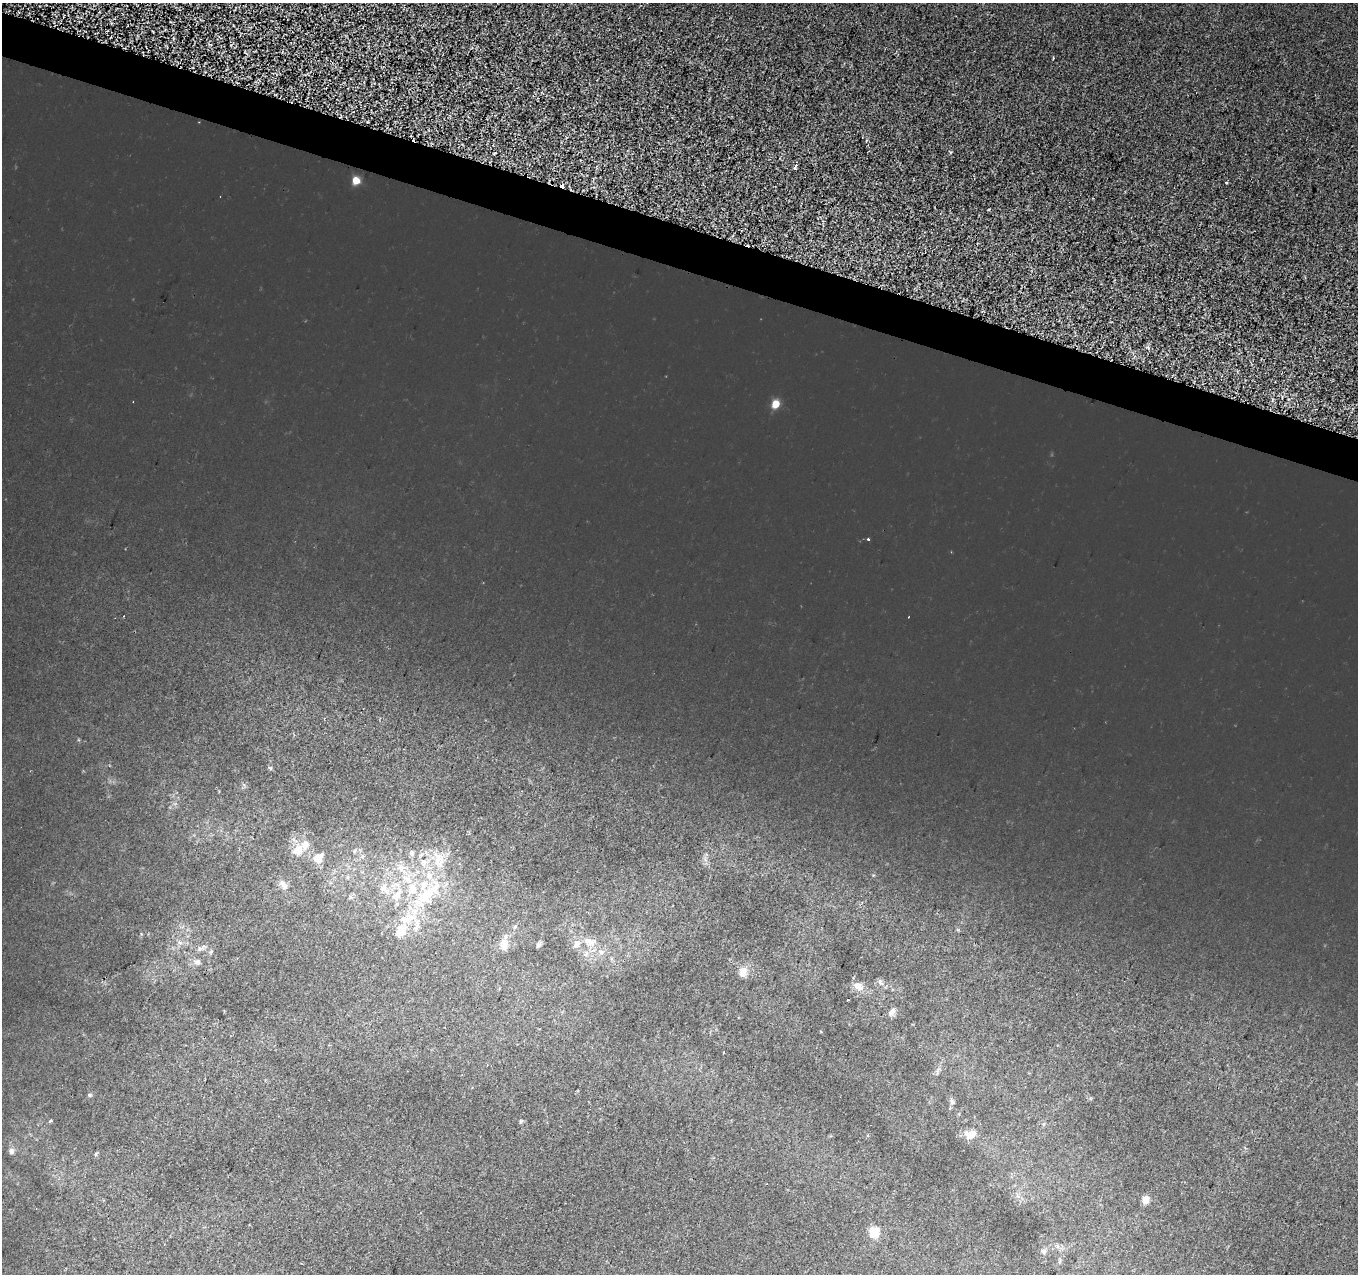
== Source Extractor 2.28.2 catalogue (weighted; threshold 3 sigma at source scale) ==
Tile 11 of 4 x 4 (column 3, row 3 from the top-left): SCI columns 2726-4081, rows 1555-2826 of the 5442 x 5593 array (HDU 1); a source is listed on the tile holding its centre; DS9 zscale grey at full resolution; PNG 1360 x 1276 px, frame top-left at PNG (2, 3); no overlay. Shown black and unused: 3% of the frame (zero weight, under 2 of 3 exposures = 1% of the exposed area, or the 3 px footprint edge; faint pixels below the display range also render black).
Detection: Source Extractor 2.28.2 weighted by HDU 2 'WHT'; one run over the whole footprint, this tile lists its part. Background 8.55e-04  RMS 0.0049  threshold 0.0223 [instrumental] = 3 sigma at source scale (4.5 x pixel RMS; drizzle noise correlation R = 1.50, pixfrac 1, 0.0396/0.0396 arcsec/px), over >= 5 px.
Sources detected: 40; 3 cosmic-ray / hot-pixel residue — not listed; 3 inside a brighter listed object's ellipse — not listed separately; the other 34 listed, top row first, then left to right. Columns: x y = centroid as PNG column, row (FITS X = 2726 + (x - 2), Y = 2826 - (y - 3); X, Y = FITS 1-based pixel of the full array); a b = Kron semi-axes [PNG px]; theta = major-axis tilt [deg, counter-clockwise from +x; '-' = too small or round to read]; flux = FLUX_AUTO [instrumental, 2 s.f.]
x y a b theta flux
795 167 4 3 - 3.2
356 180 5 5 - 6.6
1226 182 3 3 - 0.98
776 404 5 5 - 9.1
868 539 3 2 - 1.4
298 851 12 11 - 5.1
412 853 7 6 - 1
318 858 14 11 40 4.3
441 862 23 8 -78 5
401 868 9 7 -67 2.6
285 886 10 7 -44 2.2
384 889 16 7 -31 3.4
412 889 13 11 89 6.1
398 895 10 8 69 3
427 895 23 15 54 15
411 918 15 9 27 5.8
401 930 16 13 78 7.3
589 941 18 7 -23 3.7
504 942 16 9 84 3.9
577 944 11 7 76 2.2
538 945 7 5 45 1
601 952 7 6 - 1.4
197 962 8 7 - 1.6
743 972 12 9 69 3.5
858 986 13 9 -29 3.8
848 1000 3 3 - 1
892 1012 11 7 42 1.9
952 1102 7 5 -62 1.1
51 1121 3 3 - 1.8
970 1135 15 10 25 4.4
11 1151 7 6 - 1.6
1145 1200 8 7 - 3.3
874 1232 5 5 - 25
1043 1252 7 5 -45 0.94
Unlisted compact peaks at least as high as the median listed source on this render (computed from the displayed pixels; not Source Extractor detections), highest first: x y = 950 152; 89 1095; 880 982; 521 1121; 1053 58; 270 768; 96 1154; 1090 1098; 873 875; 705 859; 958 930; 199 949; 141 934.